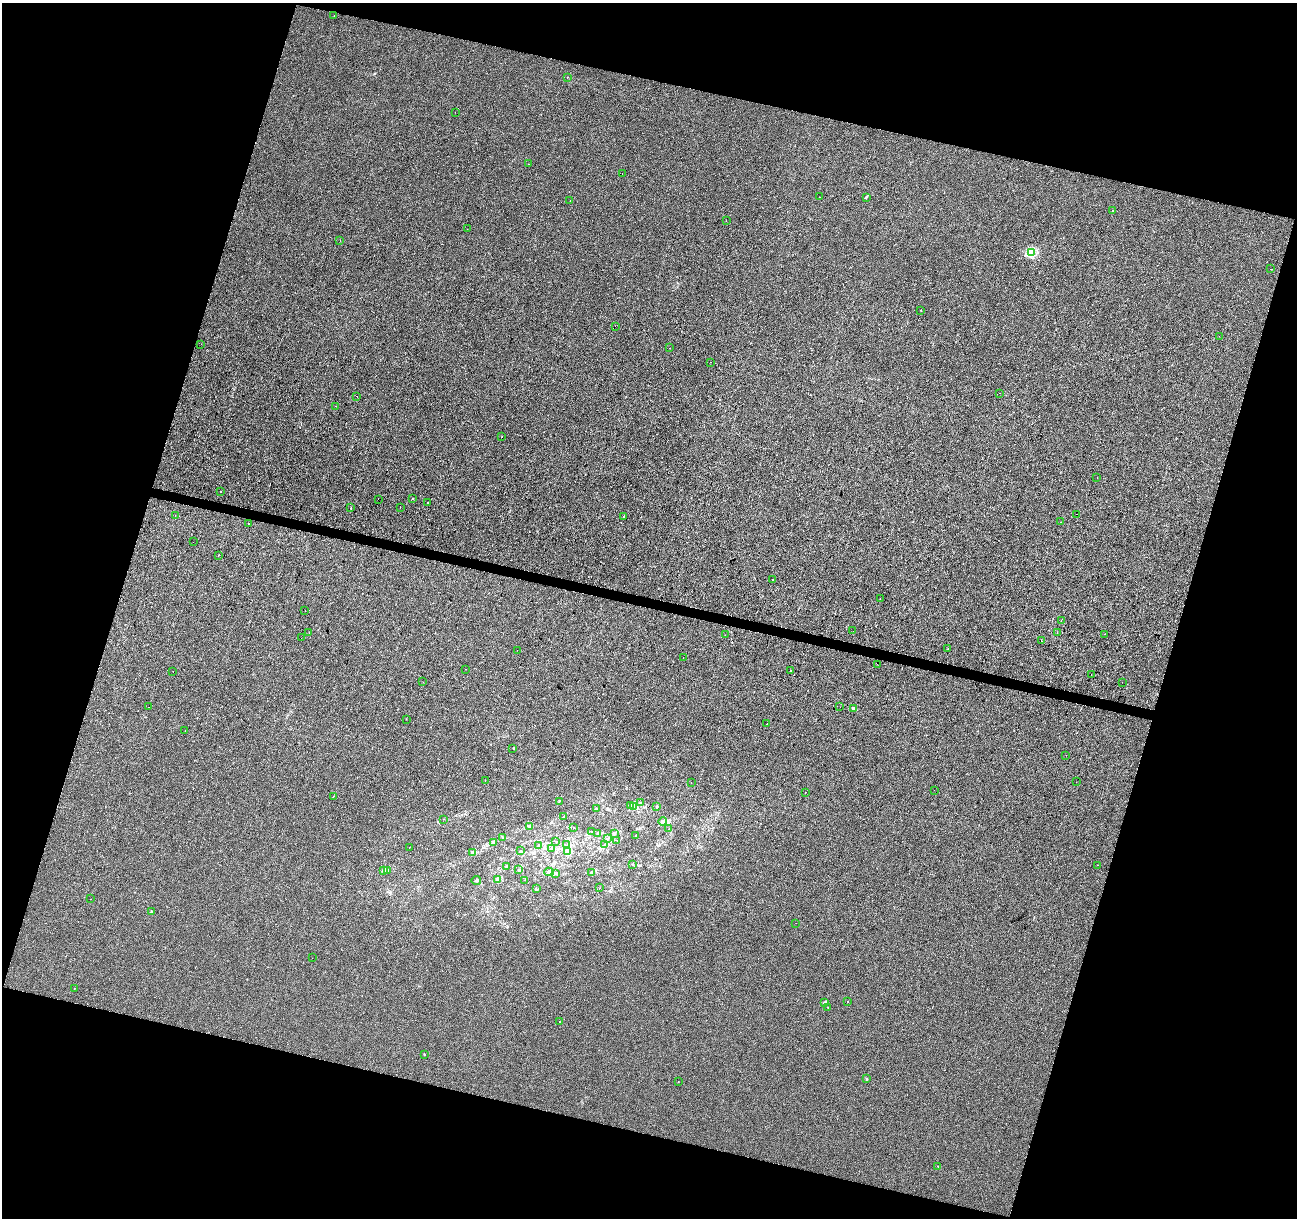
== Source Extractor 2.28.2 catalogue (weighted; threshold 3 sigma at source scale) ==
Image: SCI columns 1-5177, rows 220-5081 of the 5184 x 5363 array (HDU 1 of 3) = the unmasked area's bounding box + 8 px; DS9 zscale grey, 4 x 4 block average (1 PNG px = mean of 4 x 4 image px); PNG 1299 x 1220 px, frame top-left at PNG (2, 3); each listed source drawn as its Kron ellipse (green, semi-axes under 4 px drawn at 4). Shown black and unused: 34% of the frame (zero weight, under 2 of 3 exposures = <1% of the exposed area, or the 3 px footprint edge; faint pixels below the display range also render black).
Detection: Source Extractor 2.28.2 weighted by HDU 2 'WHT'. Background -2.43e-04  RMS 0.0042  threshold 0.0191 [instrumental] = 3 sigma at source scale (4.5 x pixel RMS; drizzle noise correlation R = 1.50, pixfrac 1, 0.0396/0.0396 arcsec/px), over >= 5 px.
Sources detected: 142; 6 cosmic-ray / hot-pixel residue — neither listed nor drawn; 2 coinciding with a brighter row at this scale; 5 inside a brighter listed object's ellipse — not listed separately; the other 129 listed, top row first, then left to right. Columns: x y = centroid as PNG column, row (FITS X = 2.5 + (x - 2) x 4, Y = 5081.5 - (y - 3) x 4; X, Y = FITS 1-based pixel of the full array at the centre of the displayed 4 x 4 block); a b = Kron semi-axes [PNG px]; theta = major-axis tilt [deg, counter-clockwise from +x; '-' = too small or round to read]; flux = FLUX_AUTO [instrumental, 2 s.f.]
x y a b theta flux
334 16 2 2 - 0.64
568 77 2 2 - 0.49
455 112 2 2 - 0.44
529 164 2 2 - 0.36
622 173 2 2 - 2.7
819 197 2 2 - 0.59
866 197 4 2 - 1.4
570 201 2 2 - 0.51
1112 210 2 2 - 0.42
726 221 2 2 - 0.34
467 229 2 2 - 0.42
340 240 2 2 - 0.74
1031 252 2 2 - 140
1271 269 2 2 - 11
921 310 2 2 - 1.3
615 326 2 2 - 0.41
1219 336 2 2 - 0.67
201 344 2 2 - 0.49
670 348 2 2 - 4.9
711 362 2 2 - 1.7
1000 393 2 2 - 0.63
357 396 2 2 - 0.5
335 406 2 2 - 0.95
502 437 2 2 - 2.3
1097 478 2 2 - 1.2
221 492 2 2 - 25
378 499 2 2 - 0.29
413 499 2 2 - 0.61
428 503 2 2 - 2.2
400 507 2 2 - 1.7
351 508 2 2 - 1.5
1076 514 2 2 - 1.3
175 515 2 2 - 2
624 516 2 2 - 1.4
1061 522 2 2 - 0.61
249 524 2 2 - 1.4
193 542 2 2 - 0.7
218 555 2 2 - 4.3
772 580 2 2 - 3.8
880 599 2 2 - 1
305 610 2 2 - 0.89
1061 621 2 2 - 1.2
853 631 2 2 - 0.59
1057 632 2 2 - 1.5
309 633 2 2 - 0.34
1105 634 2 2 - 0.47
725 635 2 2 - 0.38
301 638 2 2 - 0.32
1041 641 2 2 - 0.8
948 648 2 2 - 2.8
517 650 2 2 - 0.39
683 658 2 2 - 0.36
877 664 2 2 - 1.4
465 669 2 2 - 0.82
173 671 2 2 - 1.6
791 671 2 2 - 0.62
1091 674 2 2 - 4.9
423 682 2 2 - 0.58
1122 682 2 2 - 0.35
149 707 2 2 - 0.56
840 707 2 2 - 5.9
853 708 2 2 - 18
406 719 2 2 - 0.61
767 724 2 2 - 0.46
185 730 2 2 - 1.4
513 748 2 2 - 0.57
1066 755 2 2 - 0.45
485 781 2 2 - 1.5
1076 782 2 2 - 0.63
691 783 2 2 - 1.5
934 790 2 2 - 0.45
806 792 2 2 - 0.45
333 796 2 2 - 1.2
559 801 2 2 - 0.73
641 803 2 2 - 0.76
631 805 3 2 - 2.5
633 806 3 2 - 3.9
657 807 2 2 - 1.7
597 808 3 2 - 1.5
564 817 2 2 - 1.5
444 819 2 2 - 0.99
663 821 4 3 - 9.1
530 826 3 2 - 4
574 827 2 2 - 0.54
669 829 2 2 - 0.79
592 831 2 2 - 0.66
614 833 3 2 - 2.8
598 834 3 2 - 2.6
635 836 2 2 - 0.6
502 837 2 2 - 1.1
607 839 2 2 - 1.2
617 840 2 2 - 0.73
556 841 2 2 - 0.78
493 842 2 2 - 1.5
605 844 2 2 - 1.4
567 845 2 2 - 1.1
538 846 2 2 - 0.93
409 847 2 2 - 1.9
551 848 2 2 - 1.9
520 851 2 2 - 1.3
567 852 3 2 - 11
473 853 4 2 - 4.3
632 864 2 2 - 0.71
1097 865 2 2 - 3.2
507 866 2 2 - 0.88
387 870 3 2 - 2.2
519 870 3 2 - 2.5
383 871 2 2 - 2
549 872 5 3 - 5.4
555 873 2 2 - 2.4
591 873 2 2 - 1.9
497 879 3 2 - 2.1
476 880 5 2 - 3.4
524 880 2 2 - 0.41
599 888 2 2 - 0.41
536 889 2 2 - 1.2
91 899 2 2 - 0.76
151 912 2 2 - 8.7
796 923 2 2 - 0.58
312 958 2 2 - 0.4
74 989 2 2 - 0.8
847 1001 2 2 - 0.58
824 1003 4 2 - 2.7
828 1008 2 2 - 2.4
559 1021 2 2 - 2.4
424 1054 2 2 - 3.4
866 1079 2 2 - 5.3
678 1082 2 2 - 0.95
938 1166 2 2 - 2.3
Diffuse or blended objects may show on this block-average render without a row.